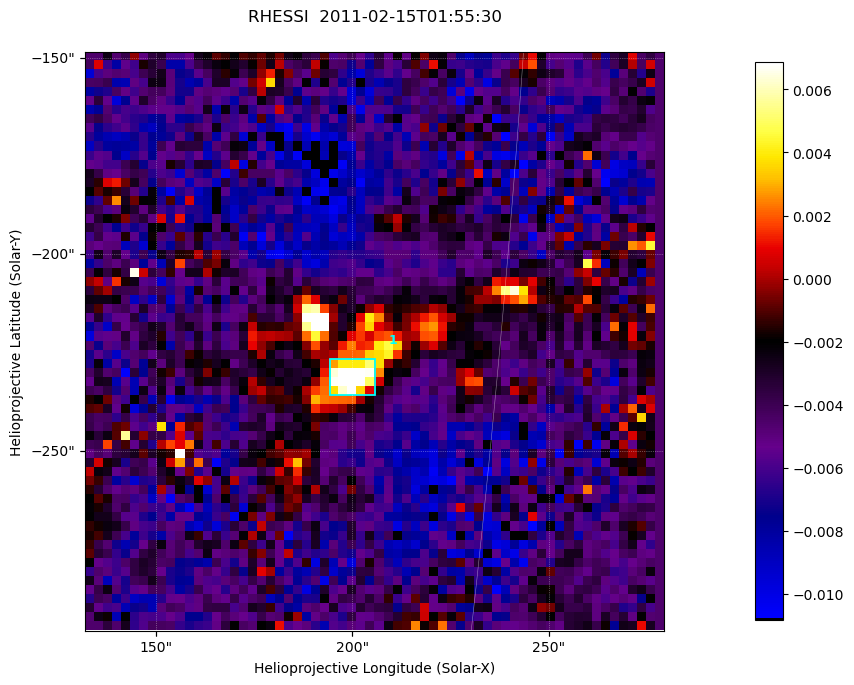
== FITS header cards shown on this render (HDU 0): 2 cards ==
TELESCOP= 'RHESSI  '           / Name of the Telescope or Mission
DATE_OBS= '2011-02-15T01:55:30.000' / nominal U.T. date when integration of this

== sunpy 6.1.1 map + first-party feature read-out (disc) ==
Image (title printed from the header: RHESSI  2011-02-15T01:55:30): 64 x 64 px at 2.3 arcsec/px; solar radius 971 arcsec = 422 px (partial field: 0.7% of the solar disc is inside the frame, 100% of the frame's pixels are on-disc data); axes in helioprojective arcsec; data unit not stated in the header (colour bar unlabelled)
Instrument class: DISC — disc imager (sunpy class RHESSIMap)
Bright regions (active regions / flare kernels): reference = the on-disc median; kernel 3 px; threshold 5 sigma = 0.00944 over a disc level ~-0.00479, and >= 1.15x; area >= 9 px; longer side >= 3 px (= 6.9 arcsec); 1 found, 1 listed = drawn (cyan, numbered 1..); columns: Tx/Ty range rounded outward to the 5 arcsec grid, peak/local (2 s.f.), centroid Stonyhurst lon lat
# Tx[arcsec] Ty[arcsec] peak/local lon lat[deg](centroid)
1 195..205 -235..-225 -1.7 +13 -20